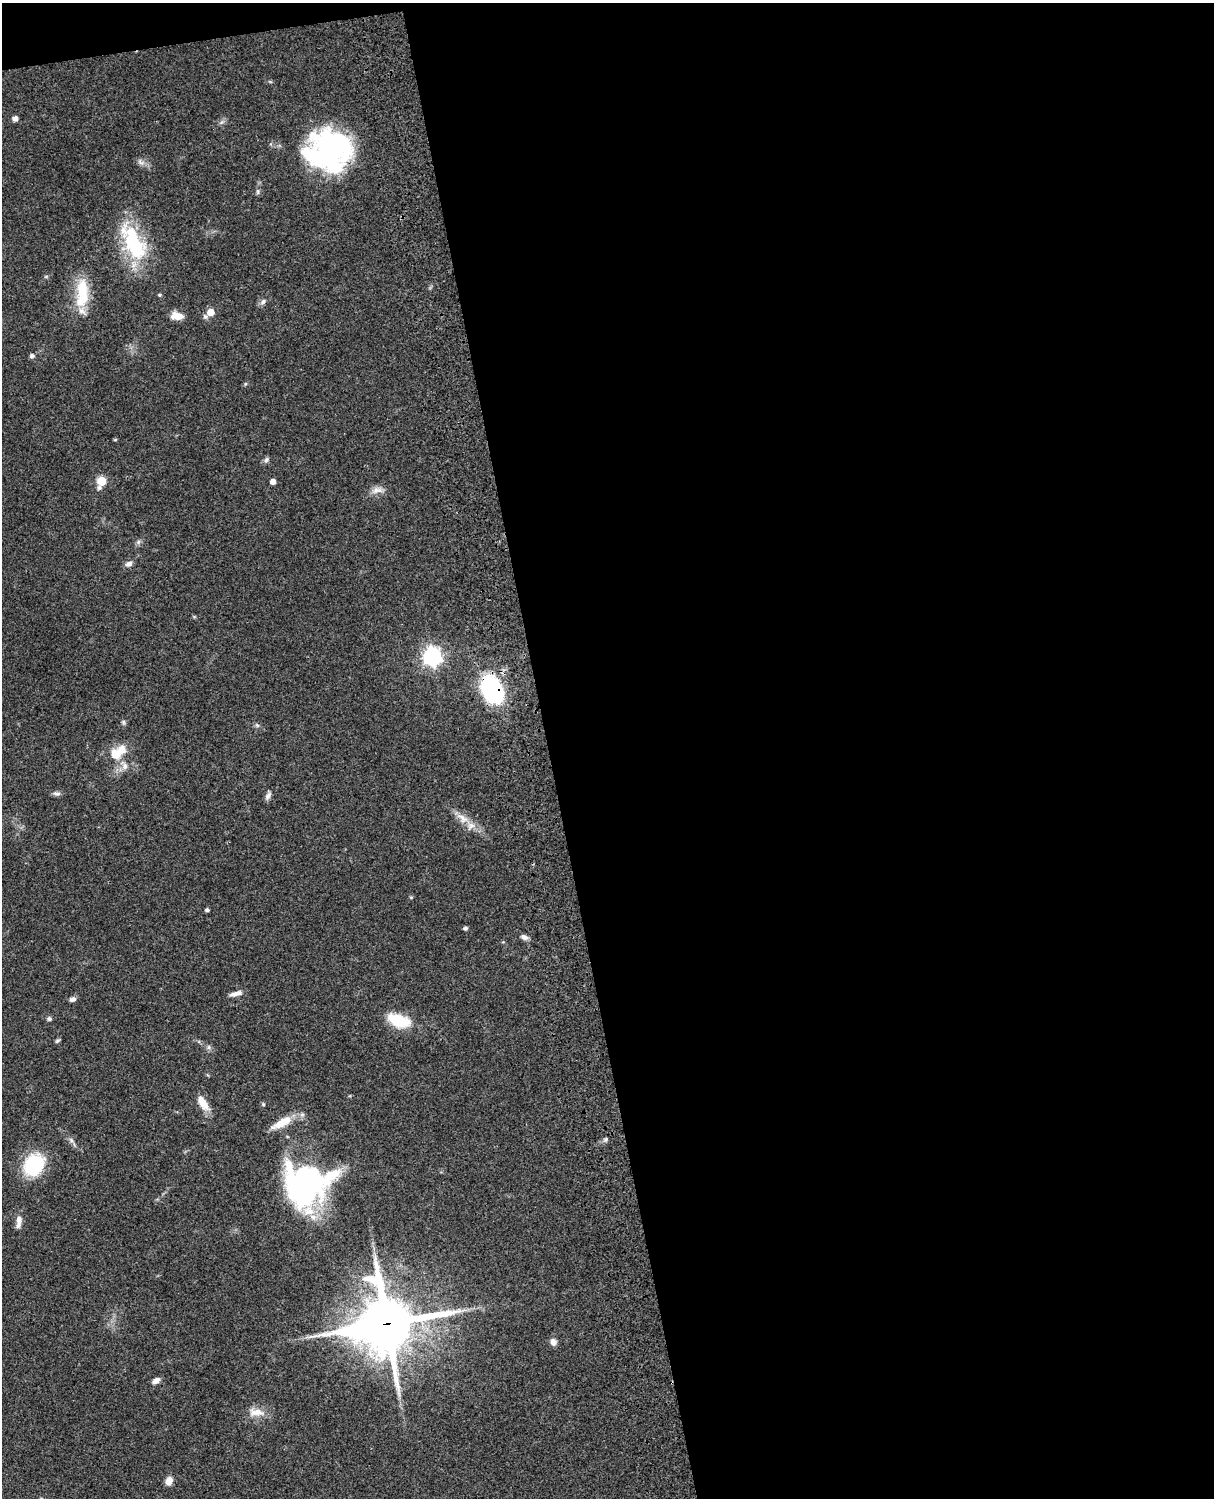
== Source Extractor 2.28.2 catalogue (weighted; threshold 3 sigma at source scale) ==
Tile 4 of 4 x 3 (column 4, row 1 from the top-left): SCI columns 3759-4970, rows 3269-4764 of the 5089 x 4927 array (HDU 1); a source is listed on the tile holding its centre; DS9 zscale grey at full resolution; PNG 1216 x 1500 px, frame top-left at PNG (2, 3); no overlay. Shown black and unused: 56% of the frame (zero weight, under 3 of 4 exposures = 6% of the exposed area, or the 3 px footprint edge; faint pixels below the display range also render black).
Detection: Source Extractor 2.28.2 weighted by HDU 2 'WHT'; one run over the whole footprint, this tile lists its part. Background 0.0759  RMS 0.0057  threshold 0.0257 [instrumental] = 3 sigma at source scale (4.5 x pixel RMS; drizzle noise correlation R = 1.50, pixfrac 1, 0.05/0.05 arcsec/px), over >= 5 px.
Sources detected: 51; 4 inside a brighter object's white glare — not listed; the other 47 listed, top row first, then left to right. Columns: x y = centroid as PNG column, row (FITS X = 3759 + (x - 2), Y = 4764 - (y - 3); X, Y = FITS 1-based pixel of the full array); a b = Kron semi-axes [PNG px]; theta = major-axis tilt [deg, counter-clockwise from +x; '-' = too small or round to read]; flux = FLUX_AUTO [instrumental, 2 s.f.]
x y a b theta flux
15 118 6 5 - 2.5
331 148 40 37 -69 120
140 162 10 6 -49 1.9
134 243 52 22 -64 45
82 293 39 15 87 21
263 302 9 6 46 1.7
210 312 8 5 38 8.8
177 316 14 8 -9 6
32 356 6 6 - 1.3
115 440 4 4 - 0.63
266 460 8 6 59 1.4
101 481 5 5 - 21
273 481 4 4 - 4.1
99 488 6 5 - 1.5
377 490 16 8 7 4
138 542 7 4 71 1.1
129 564 9 7 17 2.4
432 656 7 7 - 240
492 689 23 16 -64 91
124 722 7 4 -90 1
257 725 7 4 -44 0.97
117 753 22 12 42 14
124 766 14 9 -70 4.2
57 793 10 6 -11 1.7
268 796 11 6 60 2
462 818 21 10 -37 7.1
207 910 4 3 - 1.3
465 928 4 4 - 1.3
524 937 10 6 -21 2.2
236 994 15 5 14 3.2
73 999 8 6 15 1.9
49 1019 6 6 - 1.2
399 1021 23 12 -20 21
57 1041 8 4 36 0.86
209 1047 7 4 -90 1.1
203 1103 19 9 -57 7.7
282 1123 30 9 29 11
606 1139 6 4 71 0.98
71 1140 8 4 -46 1.4
34 1165 19 15 58 42
307 1185 56 32 88 95
19 1222 19 7 85 3.7
386 1324 22 20 15 3200
553 1342 9 7 -69 2.8
156 1381 8 5 33 3.4
256 1412 24 10 -4 6.8
169 1481 8 7 - 4.7
Overlapping masked pixels (flux is a lower limit): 2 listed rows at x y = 492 689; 386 1324